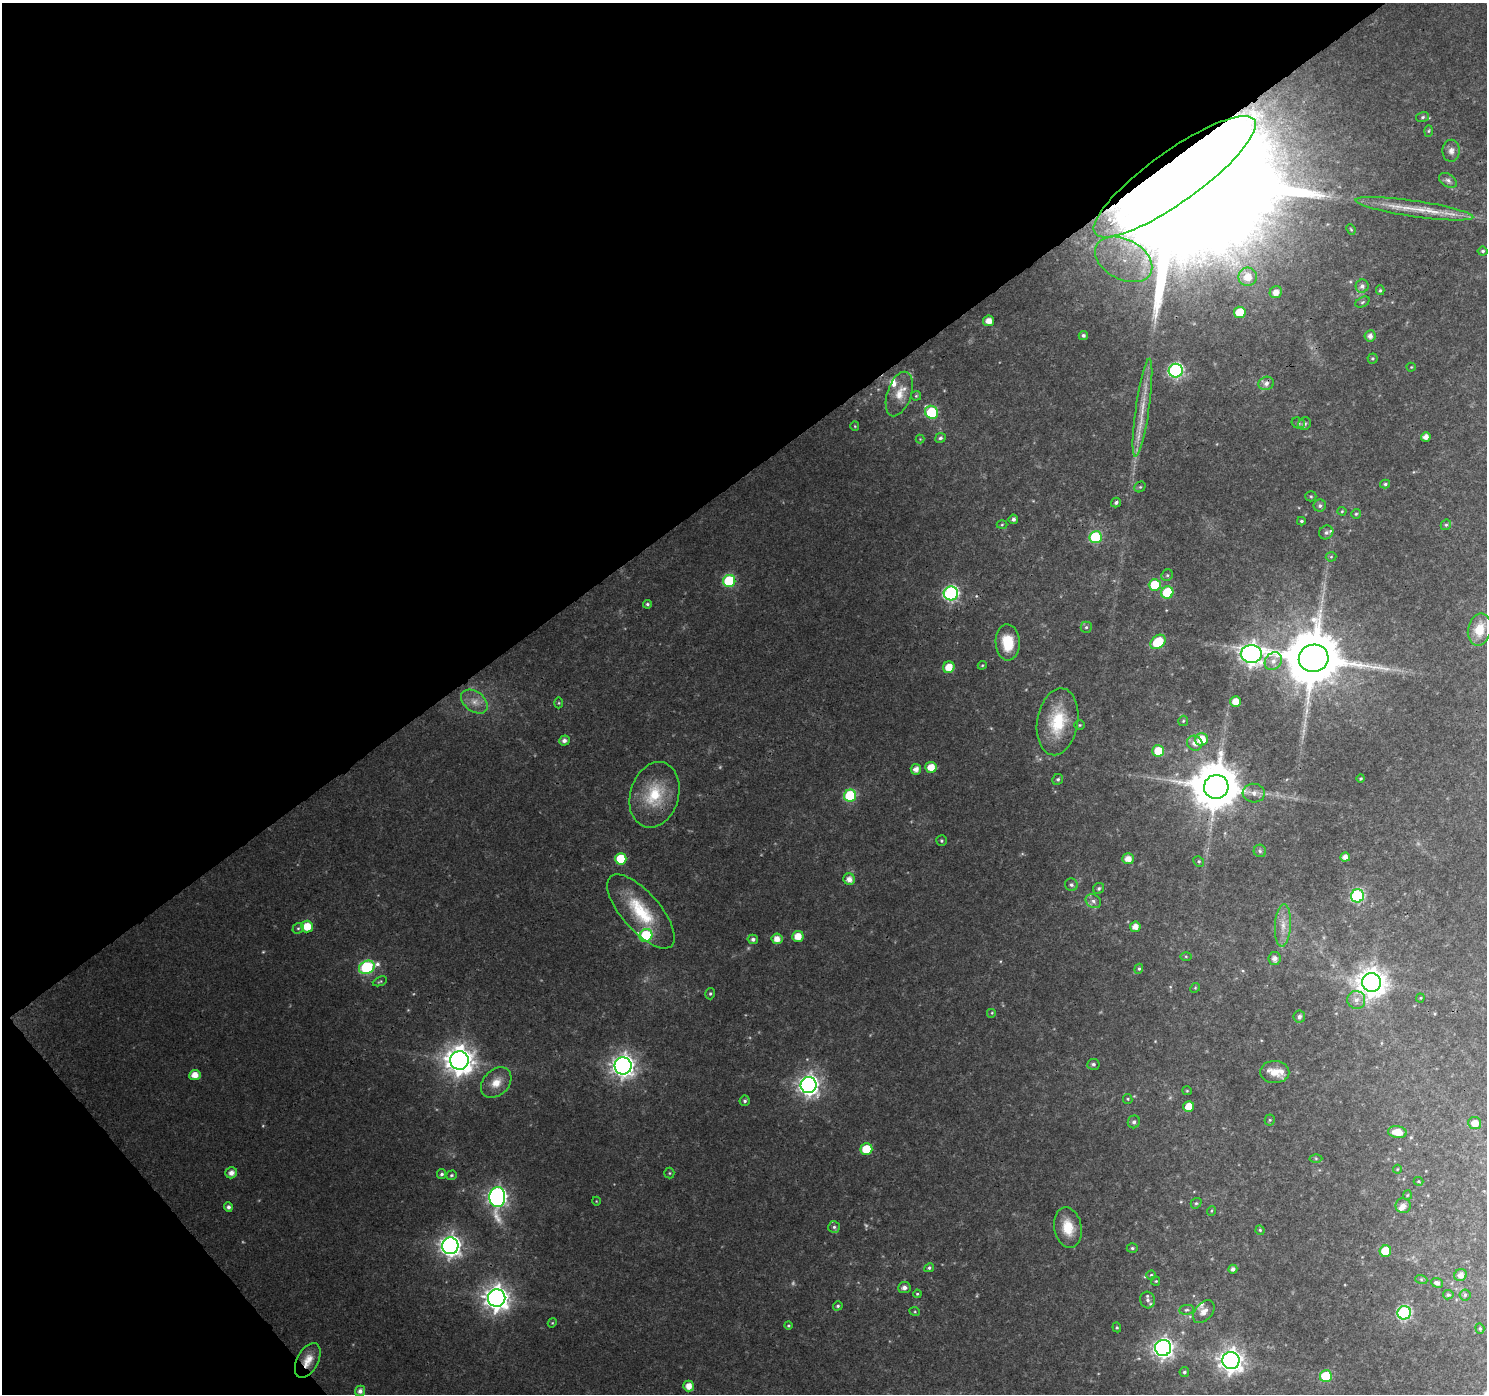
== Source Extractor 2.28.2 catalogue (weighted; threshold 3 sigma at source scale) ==
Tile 5 of 4 x 4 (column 1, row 2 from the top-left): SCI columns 48-1532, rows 2957-4348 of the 6040 x 5978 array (HDU 1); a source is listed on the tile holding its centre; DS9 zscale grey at full resolution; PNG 1489 x 1396 px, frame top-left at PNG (2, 3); each listed source drawn as its Kron ellipse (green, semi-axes under 4 px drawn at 4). Shown black and unused: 37% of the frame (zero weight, under 3 of 4 exposures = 5% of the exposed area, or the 3 px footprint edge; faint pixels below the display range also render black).
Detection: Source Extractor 2.28.2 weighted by HDU 2 'WHT'; one run over the whole footprint, this tile lists its part. Background 0.0414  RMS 0.0039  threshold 0.0175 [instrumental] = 3 sigma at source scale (4.5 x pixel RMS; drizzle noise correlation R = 1.50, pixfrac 1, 0.0396/0.0396 arcsec/px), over >= 5 px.
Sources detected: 190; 4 too faint to see at this stretch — neither listed nor drawn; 10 inside a brighter listed object's ellipse — not listed separately; the other 176 listed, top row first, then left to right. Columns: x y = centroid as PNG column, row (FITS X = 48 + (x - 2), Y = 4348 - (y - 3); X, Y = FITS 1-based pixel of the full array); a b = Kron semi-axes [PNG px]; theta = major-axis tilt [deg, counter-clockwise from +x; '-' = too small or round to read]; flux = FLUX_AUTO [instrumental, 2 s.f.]
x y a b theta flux
1423 117 6 5 - 0.79
1429 131 6 4 88 0.49
1451 151 11 8 88 2
1175 177 98 25 36 64000
1448 180 10 6 -32 1.3
1414 209 59 8 -8 11
1351 229 5 4 - 0.46
1483 251 5 4 - 0.71
1124 259 30 20 -27 25
1248 277 9 9 - 5.3
1362 286 7 6 - 1.5
1380 290 5 4 - 0.59
1276 292 6 6 - 3
1362 302 7 5 28 0.7
1240 312 5 5 - 11
989 321 5 5 - 3.1
1083 335 5 4 - 0.86
1370 336 6 5 - 2.1
1372 358 5 5 - 0.57
1411 367 4 4 - 0.38
1176 371 7 7 - 81
1266 383 8 6 18 1.9
899 394 23 12 71 6.6
916 396 5 5 - 0.51
1142 408 49 7 82 9.3
931 412 7 6 - 28
1298 423 7 5 -16 0.8
1305 424 6 6 - 1
855 426 5 4 - 0.38
1426 437 5 4 - 2.5
940 438 5 5 - 0.87
920 439 4 4 - 0.32
1385 484 5 4 - 0.68
1140 487 6 5 - 0.6
1311 496 5 5 - 0.56
1116 502 5 4 - 0.88
1320 506 6 6 - 1.1
1342 511 4 4 - 0.41
1356 514 5 5 - 0.59
1013 519 4 4 - 1.2
1301 521 4 3 - 0.6
1002 525 5 3 - 0.4
1446 525 5 5 - 0.61
1326 532 7 6 - 1.1
1096 537 6 6 - 31
1331 557 5 5 - 0.53
1167 575 6 5 - 0.73
729 581 6 6 - 31
1155 585 6 6 - 15
1167 592 6 6 - 18
951 593 7 7 - 88
647 604 4 4 - 0.71
1086 627 5 5 - 0.73
1479 629 16 11 78 7.4
1008 642 18 12 -87 11
1158 642 8 6 41 15
1251 654 10 9 - 270
1314 658 15 14 - 3200
1273 661 9 8 - 2.8
982 665 4 4 - 0.4
949 667 6 5 - 6.1
474 702 15 10 -38 4
1236 702 5 5 - 4.8
559 703 5 3 - 0.4
1183 721 5 5 - 0.58
1058 722 34 20 81 17
1080 725 5 4 - 0.51
1201 739 6 6 - 8.9
564 740 5 5 - 1.6
1195 743 8 7 - 2.5
1158 751 6 6 - 7.8
931 767 5 5 - 5.7
916 769 5 5 - 2.5
1058 779 6 5 - 0.79
1361 779 4 3 - 0.47
1216 787 12 12 - 1900
1254 793 11 9 -5 2.6
654 795 33 24 73 18
850 796 6 6 - 33
941 841 5 5 - 0.57
1260 851 6 6 - 0.86
1345 857 5 4 - 2.4
621 859 6 6 - 14
1128 859 5 5 - 3.6
1199 861 6 5 - 0.61
849 879 6 5 - 2.7
1071 885 6 6 - 1
1099 888 6 5 - 0.86
1357 896 6 6 - 51
1093 901 8 6 -35 1.6
641 911 46 19 -49 22
1283 925 21 8 87 4.8
307 926 6 6 - 7.8
1135 927 5 5 - 2.9
298 928 6 5 - 0.63
646 935 7 6 - 30
798 936 5 5 - 5.1
753 939 5 4 - 1.1
777 939 5 5 - 3.3
1186 956 5 3 - 0.43
1274 958 6 6 - 2.3
367 967 8 6 24 52
1139 969 5 4 - 0.56
380 981 7 4 22 0.54
1371 982 9 9 - 520
1195 988 5 4 - 0.43
710 994 6 4 75 0.63
1420 998 4 4 - 0.42
1356 1000 9 9 - 2.7
992 1013 5 5 - 0.49
1299 1017 6 5 - 1.4
459 1060 9 9 - 540
1093 1064 6 5 - 0.93
623 1066 8 8 - 290
1275 1072 14 11 -3 5.1
195 1075 5 5 - 3.9
496 1083 17 12 45 5.8
809 1085 8 8 - 210
1187 1091 5 4 - 0.43
1128 1099 5 4 - 0.49
745 1101 5 5 - 0.76
1189 1107 5 5 - 6.9
1270 1120 5 5 - 0.61
1134 1122 6 6 - 1.2
1475 1123 6 6 - 4.1
1397 1132 9 6 -7 6.1
866 1149 6 5 - 12
1316 1158 6 4 -1 0.6
1397 1169 4 4 - 0.38
231 1173 6 5 - 2.5
669 1173 5 5 - 0.56
442 1174 5 4 - 0.86
451 1175 5 4 - 0.59
1418 1181 5 3 - 0.46
1407 1195 5 4 - 0.43
497 1197 10 8 86 180
596 1201 4 3 - 0.28
1196 1203 6 5 - 0.61
1403 1206 7 7 - 2.1
228 1207 5 4 - 1.3
1211 1211 5 3 - 0.37
834 1227 6 6 - 0.99
1068 1228 20 13 -78 8.5
1260 1230 4 4 - 0.5
450 1246 8 8 - 250
1132 1248 5 4 - 0.69
1385 1251 6 6 - 15
929 1268 5 4 - 0.81
1233 1269 4 4 - 1.4
1151 1275 4 4 - 0.55
1461 1275 6 6 - 2.5
1421 1279 6 4 -19 0.56
1156 1281 4 4 - 0.42
1437 1283 6 4 -22 1.4
904 1288 6 5 - 1.8
917 1294 4 3 - 0.44
1448 1295 5 4 - 0.72
1465 1295 5 5 - 0.77
497 1298 9 8 - 390
1148 1300 8 7 - 1.4
838 1306 5 4 - 0.62
1186 1310 7 5 6 0.85
915 1312 5 3 - 0.42
1204 1312 13 8 48 2.9
1404 1313 7 6 - 64
552 1323 5 3 - 0.37
788 1326 4 3 - 0.44
1117 1327 5 4 - 0.49
1480 1328 5 4 - 0.55
1163 1348 8 8 - 210
308 1360 19 10 62 5.7
1231 1361 8 8 - 330
1184 1372 5 4 - 0.78
1326 1376 6 6 - 18
689 1386 5 5 - 3.8
360 1391 5 5 - 1.8
Overlapping masked pixels (flux is a lower limit): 3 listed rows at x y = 1175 177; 1216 787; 308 1360